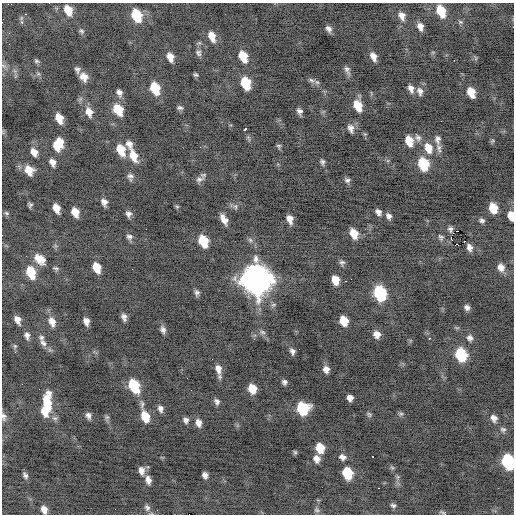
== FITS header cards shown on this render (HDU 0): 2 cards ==
NAXIS1  =                  512 / Axis length
NAXIS2  =                  512 / Axis length

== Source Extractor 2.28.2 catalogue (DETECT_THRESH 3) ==
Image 512 x 512 px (HDU 0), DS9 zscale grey, 1 PNG px = 1 image px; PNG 516 x 516 px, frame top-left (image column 1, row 512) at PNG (2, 3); no overlay
Background -0.649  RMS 0.82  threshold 2.47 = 3 sigma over >= 5 px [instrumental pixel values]
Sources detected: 156; all 156 listed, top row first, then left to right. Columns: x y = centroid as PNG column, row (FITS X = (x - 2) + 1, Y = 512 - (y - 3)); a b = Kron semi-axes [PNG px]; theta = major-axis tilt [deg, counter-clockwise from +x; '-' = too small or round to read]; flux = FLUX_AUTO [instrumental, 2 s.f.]
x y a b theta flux
68 10 11 8 -67 800
441 11 12 8 -67 1300
26 14 3 2 - 81
136 15 11 8 -67 2100
402 16 11 8 -67 390
22 22 5 4 - 120
460 22 7 5 -21 110
420 26 9 6 -73 350
329 29 8 6 -57 230
81 31 7 5 -23 110
212 36 11 7 -69 620
433 52 6 4 18 71
198 53 9 7 -66 180
243 56 10 7 -66 1200
373 56 9 6 -65 380
170 57 9 6 -67 500
476 58 7 4 -89 79
454 60 3 2 - 64
36 61 6 6 - 110
4 66 9 5 -37 150
77 70 8 6 -74 170
347 70 12 6 -68 210
38 74 6 5 - 100
196 75 6 4 -22 98
84 77 9 8 - 480
312 80 10 7 -16 200
246 83 11 8 -72 1600
155 88 11 7 -67 1600
411 89 10 6 -68 300
420 91 11 8 -73 300
471 92 9 6 -70 800
119 93 9 7 -68 230
358 106 11 7 -68 1000
180 108 7 5 -9 140
118 110 11 8 -61 1300
300 111 6 5 - 210
89 112 12 8 -71 500
59 118 9 6 -67 780
441 121 3 2 - 48
351 128 11 7 -74 290
244 129 4 3 - 1000
418 138 11 8 -54 250
438 139 12 7 -87 260
409 141 9 7 -71 910
492 141 6 4 44 75
58 144 12 8 69 1100
129 144 10 8 -57 340
279 146 6 5 - 100
428 148 14 10 -71 800
439 148 14 7 -71 260
121 150 11 7 -67 1000
34 152 9 6 -54 410
133 156 15 8 -68 860
52 162 8 6 -63 320
322 162 6 5 - 140
423 164 11 8 -71 2300
29 170 9 8 - 750
130 176 9 8 - 200
199 179 13 6 21 220
347 180 8 6 -3 160
104 202 7 5 -66 260
30 205 4 3 - 98
177 207 5 5 - 73
235 207 8 6 -87 140
56 208 8 6 -66 600
493 208 9 7 -72 1200
75 212 8 6 -67 680
378 212 7 6 - 230
6 213 6 5 - 84
128 214 7 6 - 210
389 216 8 6 -59 200
511 216 9 6 -78 730
224 219 10 5 -61 440
290 219 8 5 -73 410
482 220 7 6 - 160
146 229 2 2 - 95
450 229 7 6 - 180
458 231 3 2 - 400
354 233 9 6 -67 830
129 237 8 7 - 190
441 237 9 8 - 180
451 238 4 2 - 1500
203 241 10 7 -67 1800
458 245 3 2 - 540
469 247 7 5 -73 270
40 259 14 9 -40 680
342 262 7 6 - 150
97 267 9 6 -68 860
501 267 10 8 -65 440
56 268 8 5 -22 120
31 272 12 8 -70 1300
256 279 14 12 -63 73000
351 279 2 2 - 25
335 280 8 6 -77 790
345 281 3 2 - 210
197 293 8 5 -85 180
380 293 10 8 -70 5500
467 307 6 6 - 220
124 317 7 5 -72 250
17 320 8 5 -63 350
86 321 8 6 -74 320
344 321 8 7 - 1000
52 322 12 8 -71 480
163 330 9 6 -69 240
262 332 8 6 -17 150
377 334 8 7 - 470
27 335 8 5 -81 210
42 338 8 7 - 150
429 338 3 2 - 470
470 338 8 8 - 240
43 343 11 7 -46 270
15 346 5 5 - 77
292 351 7 6 - 200
461 355 10 8 -68 3300
218 369 13 7 -78 410
326 369 7 7 - 330
284 382 5 5 - 160
22 384 2 2 - 26
134 386 12 8 -65 2700
252 389 8 7 - 940
350 398 6 5 - 290
217 401 7 6 - 200
47 403 20 9 -90 1700
142 404 11 6 -90 190
303 408 9 8 - 3800
160 409 8 6 -75 230
45 411 12 8 -71 780
369 414 7 5 -28 110
401 414 7 5 2 110
4 416 10 6 -80 200
88 416 7 6 - 220
145 417 11 7 -70 1100
107 418 9 6 -89 130
494 418 6 5 - 290
186 420 7 6 - 200
198 423 9 7 -79 330
503 429 9 7 -14 170
320 448 8 7 - 1200
295 452 6 4 77 90
342 457 8 7 - 290
373 457 3 2 - 240
317 459 8 7 - 390
508 462 10 8 -70 4900
392 468 7 5 -52 100
142 471 10 7 -82 360
347 473 9 7 -72 2200
25 475 7 5 -61 160
205 475 6 5 - 240
398 477 6 6 - 120
148 480 10 7 -75 330
379 488 2 2 - 50
393 505 8 6 -6 140
147 508 10 7 -68 210
44 509 8 6 -72 370
317 510 8 7 - 140
443 512 9 4 -23 93
At the frame edge (FLAGS 8, measured only in part): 7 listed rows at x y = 4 66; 511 216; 4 416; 508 462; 147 508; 44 509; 443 512